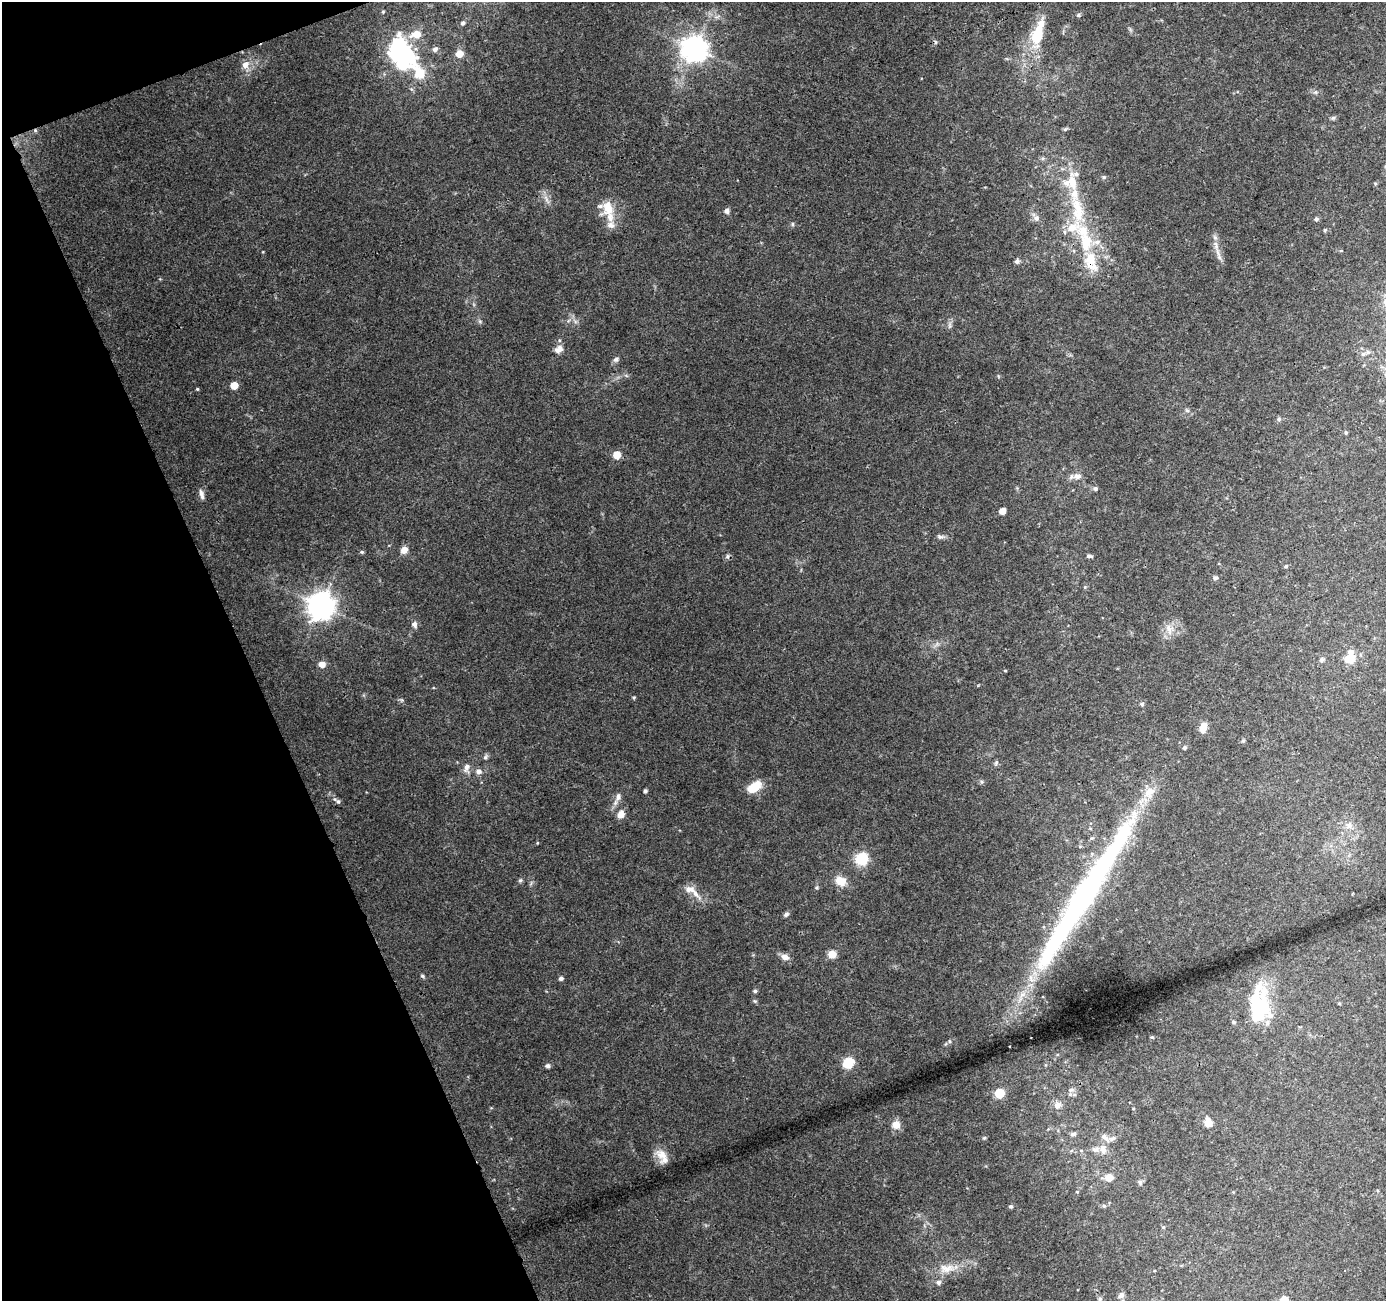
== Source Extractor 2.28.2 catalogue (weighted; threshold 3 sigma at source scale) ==
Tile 5 of 4 x 4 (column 1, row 2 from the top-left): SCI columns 55-1438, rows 2706-4004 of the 5646 x 5464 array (HDU 1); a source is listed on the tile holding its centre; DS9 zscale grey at full resolution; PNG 1388 x 1303 px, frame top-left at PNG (2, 2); no overlay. Shown black and unused: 19% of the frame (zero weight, under 3 of 4 exposures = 5% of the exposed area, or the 3 px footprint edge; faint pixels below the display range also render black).
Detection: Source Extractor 2.28.2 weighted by HDU 2 'WHT'; one run over the whole footprint, this tile lists its part. Background 0.0723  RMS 0.0051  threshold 0.0231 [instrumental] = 3 sigma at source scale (4.5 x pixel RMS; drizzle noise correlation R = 1.50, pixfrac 1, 0.0396/0.0396 arcsec/px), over >= 5 px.
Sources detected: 130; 4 inside a brighter object's white glare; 1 cosmic-ray / hot-pixel residue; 1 long thin detection or spike segment (spike, bleed or trail) — not listed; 18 inside a brighter listed object's ellipse — not listed separately; the other 106 listed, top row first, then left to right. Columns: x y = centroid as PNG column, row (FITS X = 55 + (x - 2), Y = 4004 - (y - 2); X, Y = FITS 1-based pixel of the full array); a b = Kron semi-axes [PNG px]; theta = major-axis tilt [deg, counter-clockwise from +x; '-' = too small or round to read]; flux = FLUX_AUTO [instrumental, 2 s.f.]
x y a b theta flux
383 12 4 4 - 0.57
1078 15 6 5 - 0.77
463 23 5 5 - 1
416 34 10 8 13 6.8
1037 35 23 14 79 16
435 49 6 5 - 1.9
695 49 8 8 - 520
459 54 5 5 - 7.8
408 55 25 15 -69 32
245 65 10 9 - 3.9
1333 118 6 5 - 0.83
1065 129 7 4 44 0.78
1104 177 6 5 - 0.8
1375 183 5 3 - 0.45
546 199 11 4 -68 2
608 208 25 16 -82 11
1078 210 41 15 -80 22
727 211 5 5 - 2.1
1036 218 12 7 -50 2.6
1316 219 5 5 - 1.1
792 224 6 4 -90 0.69
1325 230 4 4 - 0.6
1218 252 12 4 -79 2.5
1017 261 5 5 - 1.8
1091 261 29 17 -75 15
950 325 7 4 72 1.1
558 349 12 8 34 3.2
1363 354 6 6 - 1.2
616 359 8 6 27 1.4
234 386 5 5 - 8.6
197 389 4 4 - 0.54
1187 411 6 4 -20 0.8
1279 419 6 5 - 1.1
1346 432 5 4 - 0.68
617 455 6 5 - 7.6
1077 476 9 7 -3 3
1095 488 6 5 - 1.3
201 494 15 6 -76 2
1002 511 5 5 - 4.5
940 537 9 6 -8 1.4
404 550 8 7 - 3.5
362 552 5 4 - 0.8
727 556 7 4 -90 0.9
1089 556 8 4 -4 1.1
1286 566 4 4 - 0.72
1215 578 7 5 15 1.1
321 606 9 8 - 610
414 624 8 7 - 2
1169 629 13 8 -70 3.8
1350 652 7 6 - 2.3
1322 659 7 5 60 1.1
1349 659 7 7 - 11
322 665 5 5 - 5.8
1142 704 5 5 - 0.96
1203 727 10 7 74 5.2
1243 741 5 5 - 0.68
1185 747 5 4 - 1
485 757 8 5 61 1
996 763 7 5 69 0.92
467 767 13 8 73 3.1
478 771 7 6 - 2.2
981 782 6 4 72 0.71
754 787 15 8 32 12
645 791 4 4 - 0.95
1149 792 17 12 52 7.4
618 797 12 6 76 2.5
338 801 7 5 -54 1.2
621 814 10 8 62 3.8
1349 825 9 8 - 2.7
861 859 6 6 - 60
520 880 6 5 - 0.86
840 881 15 12 -30 6.1
690 889 16 9 -12 4.2
786 914 8 5 44 1.2
832 954 9 9 - 4.1
785 957 9 7 -20 3.2
422 976 6 4 -43 0.81
561 978 5 4 - 1.4
755 991 5 4 - 1
1339 1003 4 4 - 0.57
1257 1012 46 29 66 33
1152 1037 5 4 - 0.55
949 1041 6 4 -71 0.64
848 1063 6 6 - 39
548 1066 5 5 - 1.5
1071 1090 10 7 11 2.2
999 1093 6 6 - 21
1057 1105 12 10 80 4.2
1208 1122 11 9 -70 4.2
896 1125 10 10 - 4.6
1073 1134 9 5 8 1.4
984 1138 5 4 - 0.61
1112 1138 9 5 37 1.6
1103 1149 14 9 -80 3.9
662 1154 18 13 -31 5.6
1109 1177 6 6 - 7
1140 1182 7 5 -89 0.95
1077 1192 4 4 - 0.47
1010 1206 5 4 - 0.85
1104 1206 5 5 - 0.81
1163 1227 5 3 - 0.49
947 1268 25 12 4 8.4
938 1282 6 6 - 1.8
1121 1295 9 7 46 1.8
1100 1299 6 4 -46 0.86
1284 1300 5 5 - 9.1
Overlapping masked pixels (flux is a lower limit): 1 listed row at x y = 1091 261
Isophote crosses this tile's border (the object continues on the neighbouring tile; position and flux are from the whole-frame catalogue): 1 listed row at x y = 1284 1300
Unlisted compact peaks at least as high as the median listed source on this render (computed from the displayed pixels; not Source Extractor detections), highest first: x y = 634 697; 537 843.